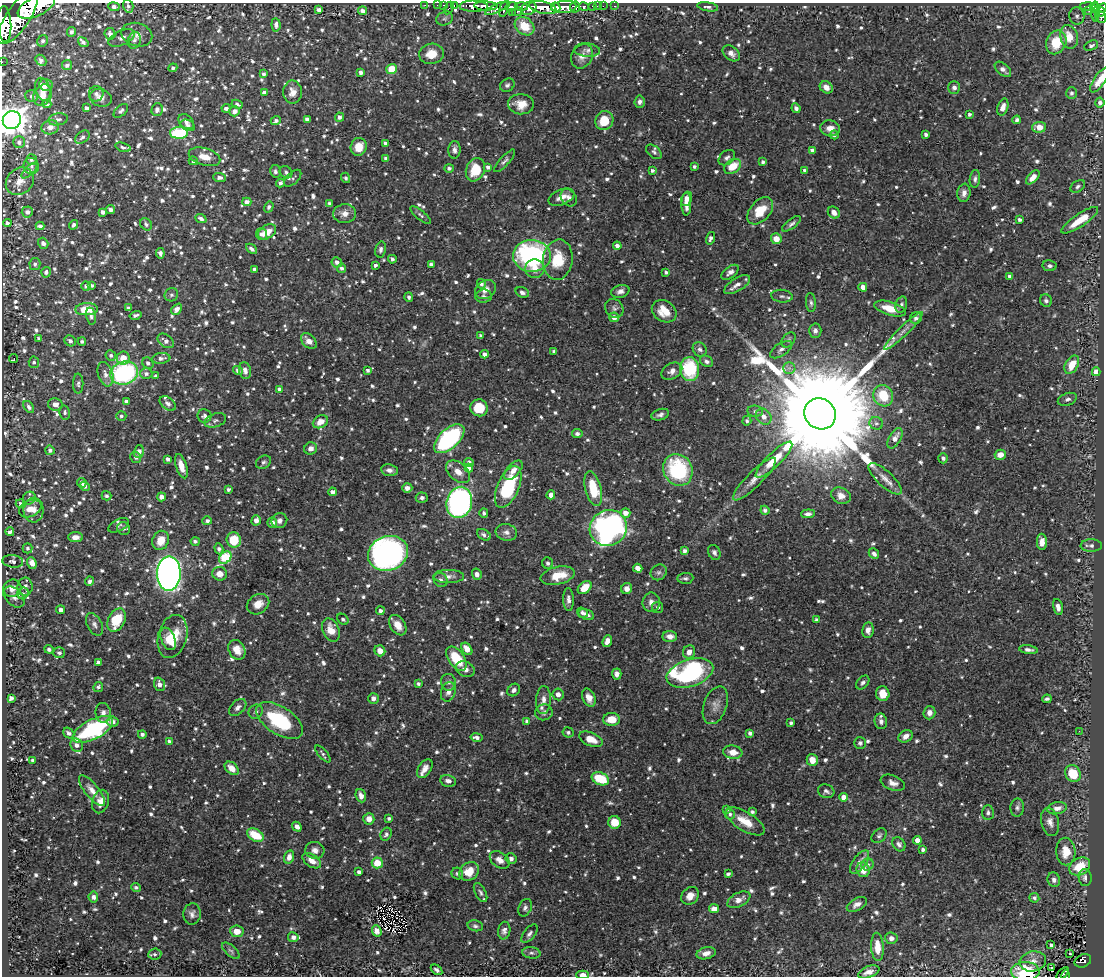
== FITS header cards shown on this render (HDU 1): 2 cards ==
NAXIS1  =                 1102
NAXIS2  =                  974

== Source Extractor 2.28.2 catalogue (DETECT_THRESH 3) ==
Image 1102 x 974 px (HDU 1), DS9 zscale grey, 1 PNG px = 1 image px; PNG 1106 x 978 px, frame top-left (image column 1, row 974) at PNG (2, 3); each listed source drawn as its Kron ellipse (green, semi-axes under 4 px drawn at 4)
Background 1.09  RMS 0.018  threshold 0.0536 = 3 sigma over >= 5 px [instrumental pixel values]
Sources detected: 1349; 1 with non-positive FLUX_AUTO (blend fragments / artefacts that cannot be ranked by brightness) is neither listed nor drawn; of the other 1348, the 500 brightest by FLUX_AUTO listed and drawn (848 fainter detections omitted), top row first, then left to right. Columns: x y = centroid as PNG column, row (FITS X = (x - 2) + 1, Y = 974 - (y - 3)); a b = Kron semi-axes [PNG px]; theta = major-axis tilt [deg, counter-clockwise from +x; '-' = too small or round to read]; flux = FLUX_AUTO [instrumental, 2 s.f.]
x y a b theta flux
425 5 2 2 - 11
437 5 2 2 - 9.3
454 5 3 2 - 22
36 6 20 10 27 4100
128 6 6 5 - 2.9
444 6 4 3 - 50
474 6 14 5 -1 1500
486 6 12 4 -3 810
593 6 3 3 - 39
597 6 2 2 - 7.9
603 6 2 2 - 9.7
615 6 3 2 - 13
1088 6 7 3 -2 170
114 7 5 4 - 4.7
512 7 6 4 10 470
521 7 6 4 -3 400
556 7 5 3 - 560
564 7 12 6 7 1200
575 7 5 5 - 280
584 7 5 3 - 160
708 7 10 4 -10 3.4
1094 7 4 3 - 220
449 8 7 3 63 66
497 8 13 4 25 380
529 8 8 6 30 820
543 8 14 6 -12 1900
1102 8 5 4 - 240
504 9 8 3 75 280
319 10 4 3 - 6.6
363 11 4 4 - 5.9
1089 11 3 2 - 8.9
1095 11 10 4 -89 200
512 12 2 2 - 15
517 12 6 3 15 160
1100 12 5 3 - 240
1077 16 8 7 - 5.4
18 17 31 11 56 7800
1101 17 6 5 - 270
445 18 8 6 22 3.4
4 24 18 7 -86 4300
276 25 7 4 -85 5.4
525 26 10 8 -38 29
71 32 5 4 - 4.4
110 34 6 5 - 5.4
137 35 16 11 -15 10
1069 37 12 8 -73 18
121 38 14 7 25 6.3
134 40 8 6 73 3.6
43 41 6 5 - 2.9
83 42 6 4 -36 3.3
1056 42 12 10 66 33
1091 46 7 4 23 3
587 50 13 7 -4 5
731 53 9 6 -39 6.6
432 54 12 10 12 19
582 56 13 10 57 9.5
41 60 6 4 -44 3
2 62 2 2 - 7.8
67 65 5 5 - 4.1
173 68 4 4 - 3.3
392 69 5 5 - 35
1003 69 10 5 -41 5.4
361 73 4 4 - 3.9
263 74 4 3 - 2.9
1100 80 15 5 55 16
46 85 7 6 - 5.7
507 85 8 6 31 3.1
826 87 7 5 -36 9.3
954 87 6 6 - 4.6
43 89 12 7 -74 10
264 92 4 4 - 4.8
292 92 11 9 -90 10
1071 93 6 5 - 2.9
96 94 8 7 - 4.4
42 95 11 8 61 13
32 96 6 6 - 4.1
101 98 11 8 -18 7.1
640 102 6 5 - 4.4
1100 103 5 4 - 3.2
47 104 4 3 - 3.2
237 104 5 4 - 4.1
521 104 13 10 -3 16
1003 107 9 5 72 8.8
87 108 4 3 - 3.5
226 108 4 4 - 4.5
796 108 5 4 - 4.1
157 109 6 5 - 5
121 111 9 5 43 3.5
235 111 5 5 - 6.8
969 114 4 4 - 3.2
339 117 4 4 - 4
58 119 10 6 10 3.8
307 119 4 4 - 4.2
12 120 9 9 - 1400
276 120 5 4 - 3.8
1017 120 4 4 - 4
604 121 9 9 - 27
186 122 9 6 -41 6.1
188 125 7 5 -24 3.9
50 127 8 7 - 7.2
1039 127 7 5 4 16
830 128 10 8 -10 8.2
179 133 9 5 2 77
926 134 4 3 - 3.7
834 135 4 4 - 3
82 137 8 5 41 3.9
19 142 6 5 - 4.2
385 143 4 3 - 2.9
123 147 8 3 -17 2.9
359 147 9 8 - 17
454 150 9 6 86 5.2
812 150 4 4 - 5.6
654 152 9 5 -40 3.5
204 157 16 8 -17 14
386 158 4 3 - 3.3
727 158 9 6 39 4.1
31 160 5 5 - 3.2
193 161 4 4 - 3.6
505 161 14 5 47 3.9
763 162 4 3 - 3.4
31 166 8 7 - 4.4
694 166 4 3 - 2.9
733 166 9 6 35 24
488 167 4 3 - 4
449 168 4 4 - 3
29 170 10 4 44 3.5
475 170 12 9 68 30
804 170 3 3 - 3.1
275 171 6 5 - 3
652 171 4 4 - 3.5
286 172 7 5 -40 3.5
1033 177 8 4 47 11
219 178 6 4 -4 4.1
293 178 10 5 44 3.2
346 178 5 4 - 3
975 179 9 5 83 3.5
20 181 15 12 43 12
280 183 4 4 - 3.7
1078 186 8 5 34 3.4
964 193 9 6 83 6.5
561 197 13 7 23 11
569 198 9 7 -51 5.6
687 199 7 5 66 7.2
247 202 4 4 - 6.6
329 203 3 3 - 3.2
686 204 12 5 89 9.3
269 207 5 4 - 3.4
110 210 5 4 - 3.9
760 211 16 10 47 29
27 212 6 5 - 5
103 212 4 3 - 4.5
834 212 6 5 - 6.8
345 214 11 9 6 9.1
421 215 13 4 -40 3.1
201 219 6 4 -23 4
1020 220 4 3 - 3.7
1080 220 21 6 34 32
7 223 4 4 - 4.8
146 224 6 5 - 2.9
792 224 11 4 37 3.7
73 225 5 4 - 3.2
40 226 4 3 - 3.6
267 232 10 6 32 13
261 234 6 5 - 4.8
710 238 6 4 75 3.6
776 239 5 5 - 14
43 243 6 5 - 4.7
617 246 4 4 - 5.2
251 249 6 4 -41 4
381 249 8 5 77 3.7
160 253 5 4 - 3.8
532 256 19 16 -1 200
392 259 4 4 - 3.1
558 260 20 14 83 37
337 262 5 5 - 4.8
35 264 6 5 - 3.4
431 264 4 3 - 4.4
375 265 3 3 - 3.3
1049 266 7 5 -6 3.7
342 268 4 4 - 3.8
254 269 4 3 - 3.8
535 269 9 9 - 13
46 272 5 5 - 3.6
666 272 4 3 - 3
730 272 10 5 38 5.1
1009 276 4 4 - 3.3
481 284 5 4 - 3.5
92 285 4 3 - 2.9
737 285 15 6 32 7.3
86 286 5 4 - 3.5
863 287 4 4 - 13
486 290 11 8 33 9
620 291 9 6 15 5.2
522 292 7 5 -20 4.2
171 295 7 6 - 3.1
483 296 8 6 6 3.5
782 296 11 6 -6 3.5
409 297 5 4 - 3.2
1046 301 6 6 - 3.1
811 303 9 5 -85 3
901 305 8 5 74 3.5
128 308 4 3 - 3.2
614 308 10 8 -51 4.7
87 309 11 6 2 32
177 309 6 4 49 6.2
890 309 16 6 -16 22
664 311 13 10 -33 22
136 315 6 3 14 3.9
91 316 8 5 -79 3.5
614 317 5 4 - 8.1
916 318 6 5 - 4.6
815 331 7 6 - 5
903 331 26 5 44 9.2
481 335 4 3 - 3
39 338 4 3 - 3
789 340 8 6 51 2.9
70 341 6 5 - 4.4
82 341 4 4 - 3
166 341 9 6 -36 6.3
309 341 9 6 -42 10
700 349 7 6 - 4.1
781 350 12 6 35 5
554 351 3 3 - 3.1
484 354 4 4 - 5.4
111 355 5 5 - 3.3
14 358 4 2 - 2.9
123 358 6 6 - 15
161 358 9 5 7 5.3
706 361 7 5 -28 3.8
34 362 6 5 - 2.9
148 363 6 5 - 3.8
1072 365 10 6 60 24
789 368 6 6 - 3.9
690 369 12 9 -88 68
238 370 5 4 - 4.5
367 370 3 3 - 3
245 371 8 6 -76 6
672 371 11 7 28 7.5
1096 372 4 4 - 17
124 373 14 11 16 170
105 374 12 7 -72 8.1
146 374 6 5 - 4.3
156 376 4 3 - 3.7
78 384 10 5 -90 3.4
279 389 4 4 - 4.5
883 396 11 9 -61 40
1067 399 10 6 19 4.5
127 402 4 4 - 5.5
168 403 9 6 -40 4.4
55 404 7 6 - 6.2
29 407 7 4 -53 3.9
479 408 9 8 - 29
755 411 8 5 -8 3.2
65 412 7 5 -79 3.1
820 414 16 15 - 65000
660 415 9 5 17 4.3
121 416 5 5 - 2.9
204 416 7 7 - 4.2
764 417 9 7 -50 8.9
215 420 11 6 19 4.8
747 421 5 4 - 3.1
320 422 8 6 30 11
876 423 7 6 - 3.7
577 434 5 4 - 3.6
895 438 11 6 59 9.2
449 439 18 9 43 190
311 448 6 6 - 5.3
50 450 5 4 - 3.5
139 451 6 5 - 5.3
1000 455 5 5 - 11
136 457 6 5 - 3.9
943 458 5 5 - 3.5
168 459 4 3 - 4.3
774 460 25 7 44 25
263 462 8 6 33 3.2
469 462 5 4 - 4
181 466 13 5 -72 13
469 468 4 4 - 7.9
389 470 8 6 -9 5
513 470 12 6 47 10
678 470 16 14 -61 110
458 472 14 9 -40 11
754 479 29 7 45 15
885 479 21 7 -43 12
82 483 5 4 - 3.8
85 486 5 4 - 3.8
508 487 22 10 67 98
407 488 5 4 - 5.4
228 489 3 3 - 3
593 489 18 8 -75 47
332 492 4 4 - 5
551 495 4 4 - 7.4
107 496 5 4 - 3.2
841 496 10 8 -23 10
162 497 4 4 - 6.9
29 498 7 6 - 3.2
422 498 6 5 - 4.2
459 502 16 12 74 370
21 504 5 4 - 3.7
30 509 12 8 25 11
34 510 12 10 89 12
765 510 5 4 - 3.8
484 513 5 4 - 3.2
625 513 5 5 - 11
808 514 7 4 4 4.3
256 520 5 4 - 7.6
207 521 5 4 - 3.9
279 521 8 7 - 6
272 523 5 5 - 6.5
118 525 11 6 27 3.9
608 528 19 18 - 360
124 529 7 6 - 3.3
10 532 4 3 - 4
506 532 11 8 -10 6.4
484 535 7 5 -33 4.2
75 537 7 5 -3 8.6
161 540 10 8 67 18
234 540 7 7 - 35
195 541 4 4 - 3.4
1042 542 8 5 -89 10
1091 546 10 6 0 4.1
28 548 5 5 - 3.1
219 549 6 4 -72 3.8
685 551 4 4 - 3.7
714 552 8 6 -64 3.7
388 553 20 17 20 460
874 554 6 4 -46 4.3
225 558 7 5 44 97
13 561 10 6 -7 4.3
32 563 6 4 -70 8.6
548 563 6 5 - 3.2
638 568 5 4 - 9.1
659 572 8 7 - 3.5
169 574 17 12 89 870
220 574 7 6 - 9.6
477 574 6 5 - 4.6
449 576 15 6 0 7
558 576 17 8 13 26
685 578 8 5 4 3
441 580 7 6 - 5
90 581 5 4 - 3.5
25 587 9 7 83 5.4
12 588 9 8 - 9.6
585 588 8 5 42 18
627 589 6 5 - 7.1
23 593 6 5 - 3.1
14 597 12 8 -44 6.7
568 599 11 5 -88 5.7
651 602 9 8 - 7.3
258 604 12 9 34 13
658 607 5 5 - 3.6
1058 607 8 4 -76 6.5
61 610 4 4 - 5.2
380 611 4 4 - 3.6
582 613 6 5 - 3.3
586 615 8 5 -22 5.5
343 619 6 5 - 3.9
816 619 3 3 - 3.2
117 620 12 8 62 39
94 624 12 7 -62 5
398 625 11 7 -58 14
331 630 12 8 -68 15
868 630 8 6 81 7.2
173 636 22 14 75 34
670 636 7 5 -3 8.1
168 639 12 7 -68 13
607 641 6 4 68 7.3
49 649 4 4 - 4
467 649 7 4 -55 12
237 650 10 8 -62 13
1028 650 9 4 -8 4.5
380 651 6 5 - 9.6
689 652 7 6 - 7.7
59 653 6 5 - 3.4
456 659 14 8 -54 41
98 662 4 4 - 3.9
465 669 10 7 -26 6.5
690 673 24 13 18 210
617 674 5 5 - 6.6
448 682 8 7 - 4
863 683 8 5 50 3.4
159 684 7 5 -70 7.5
418 684 4 4 - 3.2
98 687 5 5 - 2.9
514 690 7 5 45 4.3
448 692 10 7 72 5.8
558 694 6 5 - 7.2
883 694 7 6 - 15
11 698 4 4 - 4.9
373 698 5 5 - 5.2
589 698 9 6 -66 9
1047 699 5 3 - 3.1
543 700 14 7 87 8.5
715 705 20 11 71 11
238 707 10 6 44 4.6
256 712 7 6 - 3.3
544 712 9 8 - 4.7
103 713 10 7 -83 5.8
929 713 6 6 - 6.7
611 719 8 6 0 21
280 720 26 13 -33 82
527 721 4 4 - 4.8
881 721 8 6 -81 4.9
112 722 6 5 - 6.4
791 723 4 3 - 3.3
93 729 22 9 27 130
1079 731 2 2 - 3.5
568 732 5 5 - 2.9
69 733 6 4 -41 4.4
750 733 4 4 - 4.4
142 734 4 4 - 3.7
906 736 7 5 31 8.2
476 737 6 4 -11 5.1
591 739 12 6 -23 17
169 741 4 3 - 3.8
860 743 6 6 - 3.8
77 745 7 6 - 6.7
733 752 9 7 -8 12
323 754 10 4 -50 3.1
33 760 3 3 - 3
812 760 6 5 - 12
232 768 8 5 -41 14
425 769 10 6 57 7.4
1073 773 9 7 -59 27
600 779 9 6 -22 46
448 781 8 6 -11 5.9
893 783 12 7 -22 7.7
92 790 19 7 -51 10
826 791 8 6 -17 3.8
361 796 7 5 -69 6.7
844 797 4 4 - 16
101 801 12 8 74 11
1017 808 9 6 87 3.7
1057 808 10 6 13 7.4
727 809 4 4 - 3.3
752 812 4 3 - 2.9
988 813 7 6 - 3.5
730 814 5 5 - 2.9
389 818 4 3 - 3.1
369 819 5 5 - 10
745 821 22 9 -31 20
615 822 6 6 - 22
1050 822 14 9 -77 8.1
297 827 5 4 - 5.6
386 834 7 5 62 3.3
255 835 9 6 -31 34
879 836 8 6 43 3.2
917 840 4 4 - 10
899 844 8 6 -53 4
315 850 9 8 - 6.2
923 850 4 3 - 3
1066 852 14 9 -87 18
289 857 7 5 76 7.3
511 859 5 5 - 4.5
500 860 11 7 -36 9.7
312 861 10 6 -34 11
860 862 13 6 54 6.7
377 863 5 5 - 24
868 864 6 6 - 3.8
1080 866 11 8 30 28
863 870 7 6 - 16
469 871 11 8 35 24
359 872 4 3 - 3.8
457 874 6 5 - 3.6
728 874 4 3 - 3.4
1085 878 8 6 -87 4.6
1054 880 7 6 - 5
136 887 5 4 - 2.9
480 893 10 5 -62 3.4
690 896 10 7 44 11
93 897 5 5 - 4.6
1034 898 5 4 - 3.3
739 900 12 7 27 9.8
857 904 11 6 28 7.7
525 908 9 6 65 4
714 909 5 4 - 8.9
192 914 11 8 85 5.8
475 926 8 5 -14 3
237 931 7 5 -6 12
377 931 5 4 - 6.9
504 931 9 6 80 5
529 934 11 5 50 4.1
293 937 5 5 - 6
891 938 6 5 - 5.8
1051 945 4 3 - 3
877 947 14 6 -87 18
231 951 11 5 -42 3.1
531 953 9 5 -7 3.4
706 953 10 6 14 8.3
155 954 6 5 - 3.7
1070 954 3 2 - 2.9
1033 961 13 10 11 12
1083 961 8 6 25 150
1051 968 3 2 - 3.4
436 970 6 4 -36 3.5
1025 971 14 9 1 32
869 972 11 5 20 8.6
1063 974 8 3 45 51
583 975 6 4 1 8.9
1065 976 5 3 - 30
At the frame edge (FLAGS 8, measured only in part): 9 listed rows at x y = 36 6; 1102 8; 4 24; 2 62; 1100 80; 12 120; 1025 971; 583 975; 1065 976
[848 fainter detections neither listed nor drawn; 1 non-positive-flux detection neither listed nor drawn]